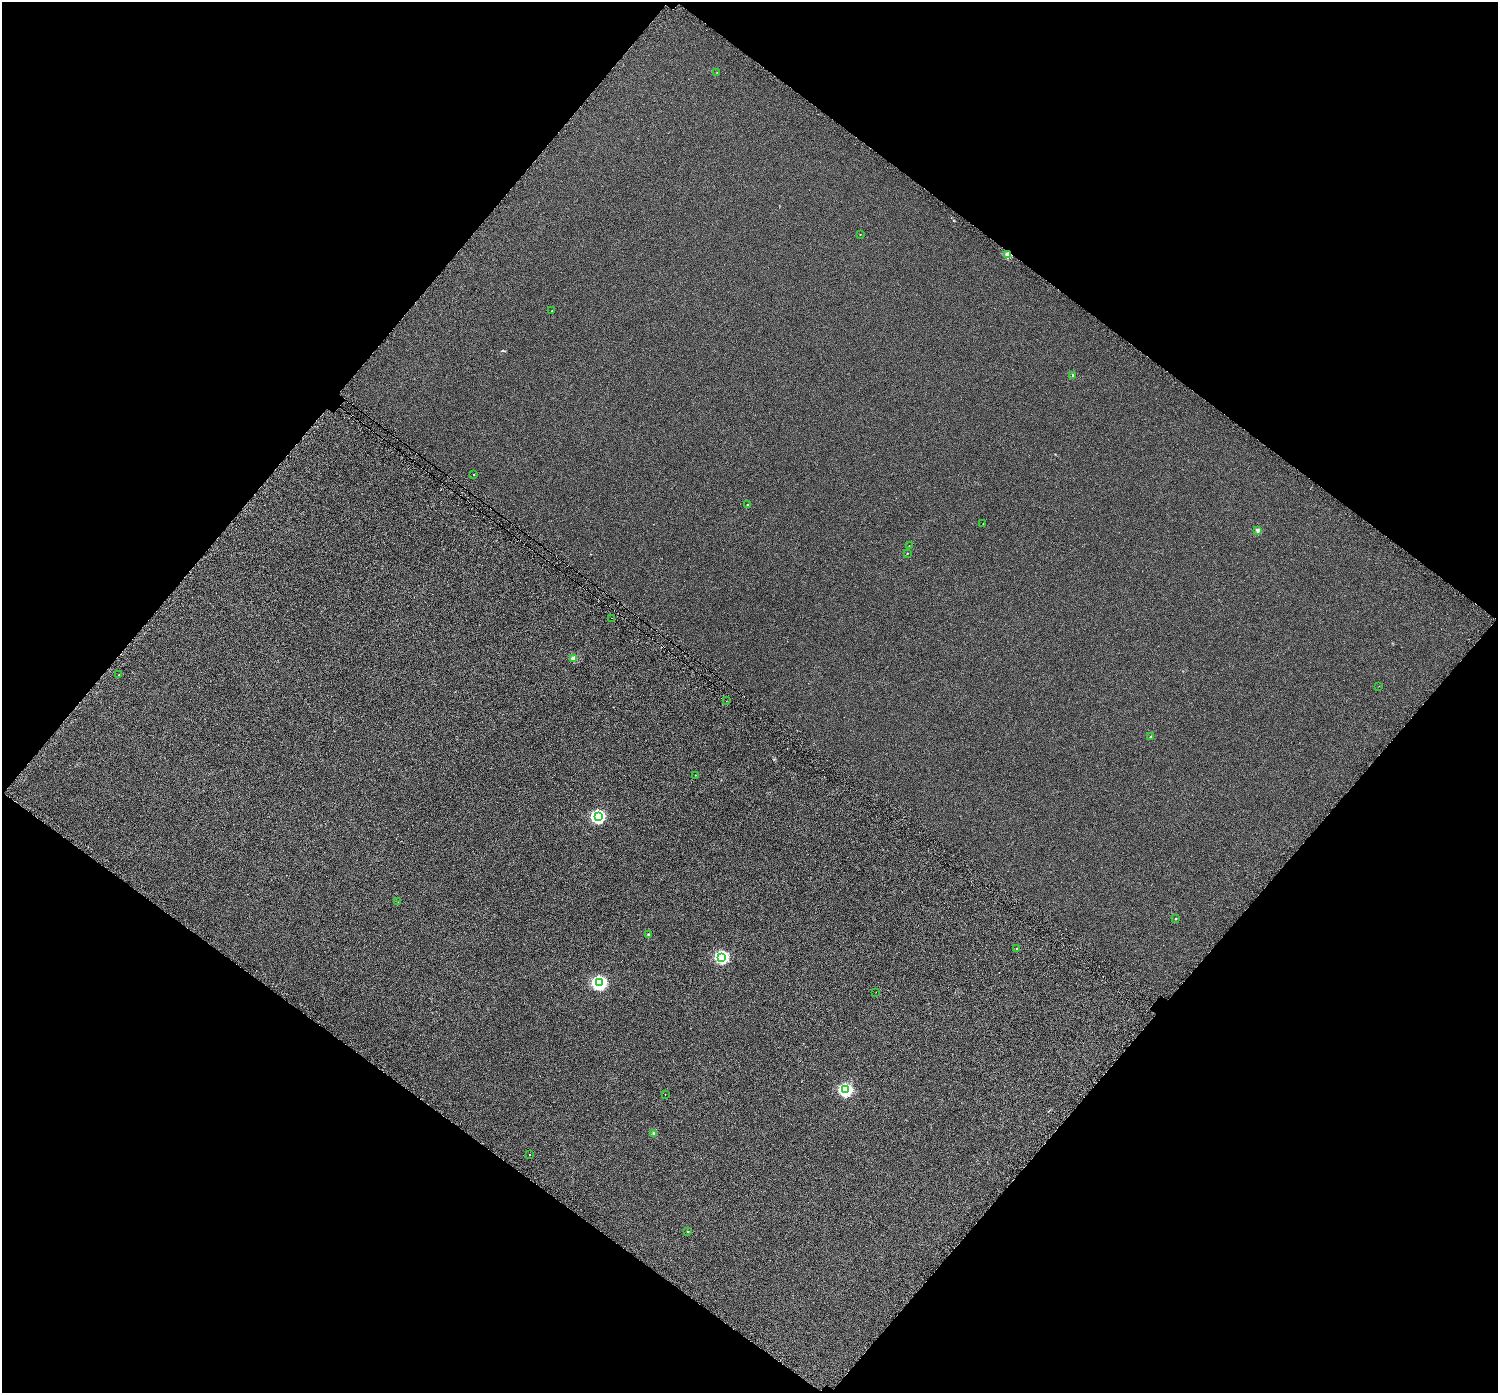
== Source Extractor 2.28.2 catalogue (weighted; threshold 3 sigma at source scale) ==
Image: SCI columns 53-6036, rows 308-5871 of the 6082 x 6113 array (HDU 1 of 3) = the unmasked area's bounding box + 8 px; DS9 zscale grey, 4 x 4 block average (1 PNG px = mean of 4 x 4 image px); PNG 1500 x 1395 px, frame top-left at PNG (2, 2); each listed source drawn as its Kron ellipse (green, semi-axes under 4 px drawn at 4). Shown black and unused: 49% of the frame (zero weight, under 3 of 6 exposures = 3% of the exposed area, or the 3 px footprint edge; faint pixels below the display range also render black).
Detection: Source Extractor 2.28.2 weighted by HDU 2 'WHT'. Background 6.00e-06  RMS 0.0025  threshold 0.0103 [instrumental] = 3 sigma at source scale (4.09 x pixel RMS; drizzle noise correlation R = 1.36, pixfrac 0.8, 0.0396/0.0396 arcsec/px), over >= 5 px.
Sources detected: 32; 1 cosmic-ray / hot-pixel residue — neither listed nor drawn; the other 31 listed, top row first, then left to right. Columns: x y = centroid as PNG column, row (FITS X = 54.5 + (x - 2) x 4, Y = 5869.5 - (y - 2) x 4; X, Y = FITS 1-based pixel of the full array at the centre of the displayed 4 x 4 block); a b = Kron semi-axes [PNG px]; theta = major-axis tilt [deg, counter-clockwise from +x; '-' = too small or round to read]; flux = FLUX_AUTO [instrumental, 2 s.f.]
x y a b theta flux
717 72 2 2 - 0.22
860 234 2 2 - 0.2
1008 254 2 2 - 25
552 311 2 2 - 0.67
1073 375 2 2 - 4.9
473 475 2 2 - 0.72
748 505 2 2 - 3.2
983 524 2 2 - 0.29
1258 530 2 2 - 12
909 546 2 2 - 0.24
907 553 3 2 - 0.4
611 618 2 2 - 0.21
574 658 2 2 - 16
119 675 2 2 - 1.4
1379 686 2 2 - 0.29
726 701 2 2 - 0.21
1151 737 2 2 - 4
696 775 2 2 - 0.42
598 817 3 3 - 170
398 902 2 2 - 0.3
1176 919 2 2 - 1.7
649 934 2 2 - 4.5
1017 949 2 2 - 0.92
722 957 3 3 - 170
599 983 4 3 - 250
876 992 2 2 - 0.19
845 1090 3 3 - 160
665 1094 2 2 - 0.38
654 1133 2 2 - 9.3
529 1154 2 2 - 0.54
688 1231 2 2 - 2
Overlapping masked pixels (flux is a lower limit): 1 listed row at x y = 1008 254
Diffuse or blended objects may show on this block-average render without a row.